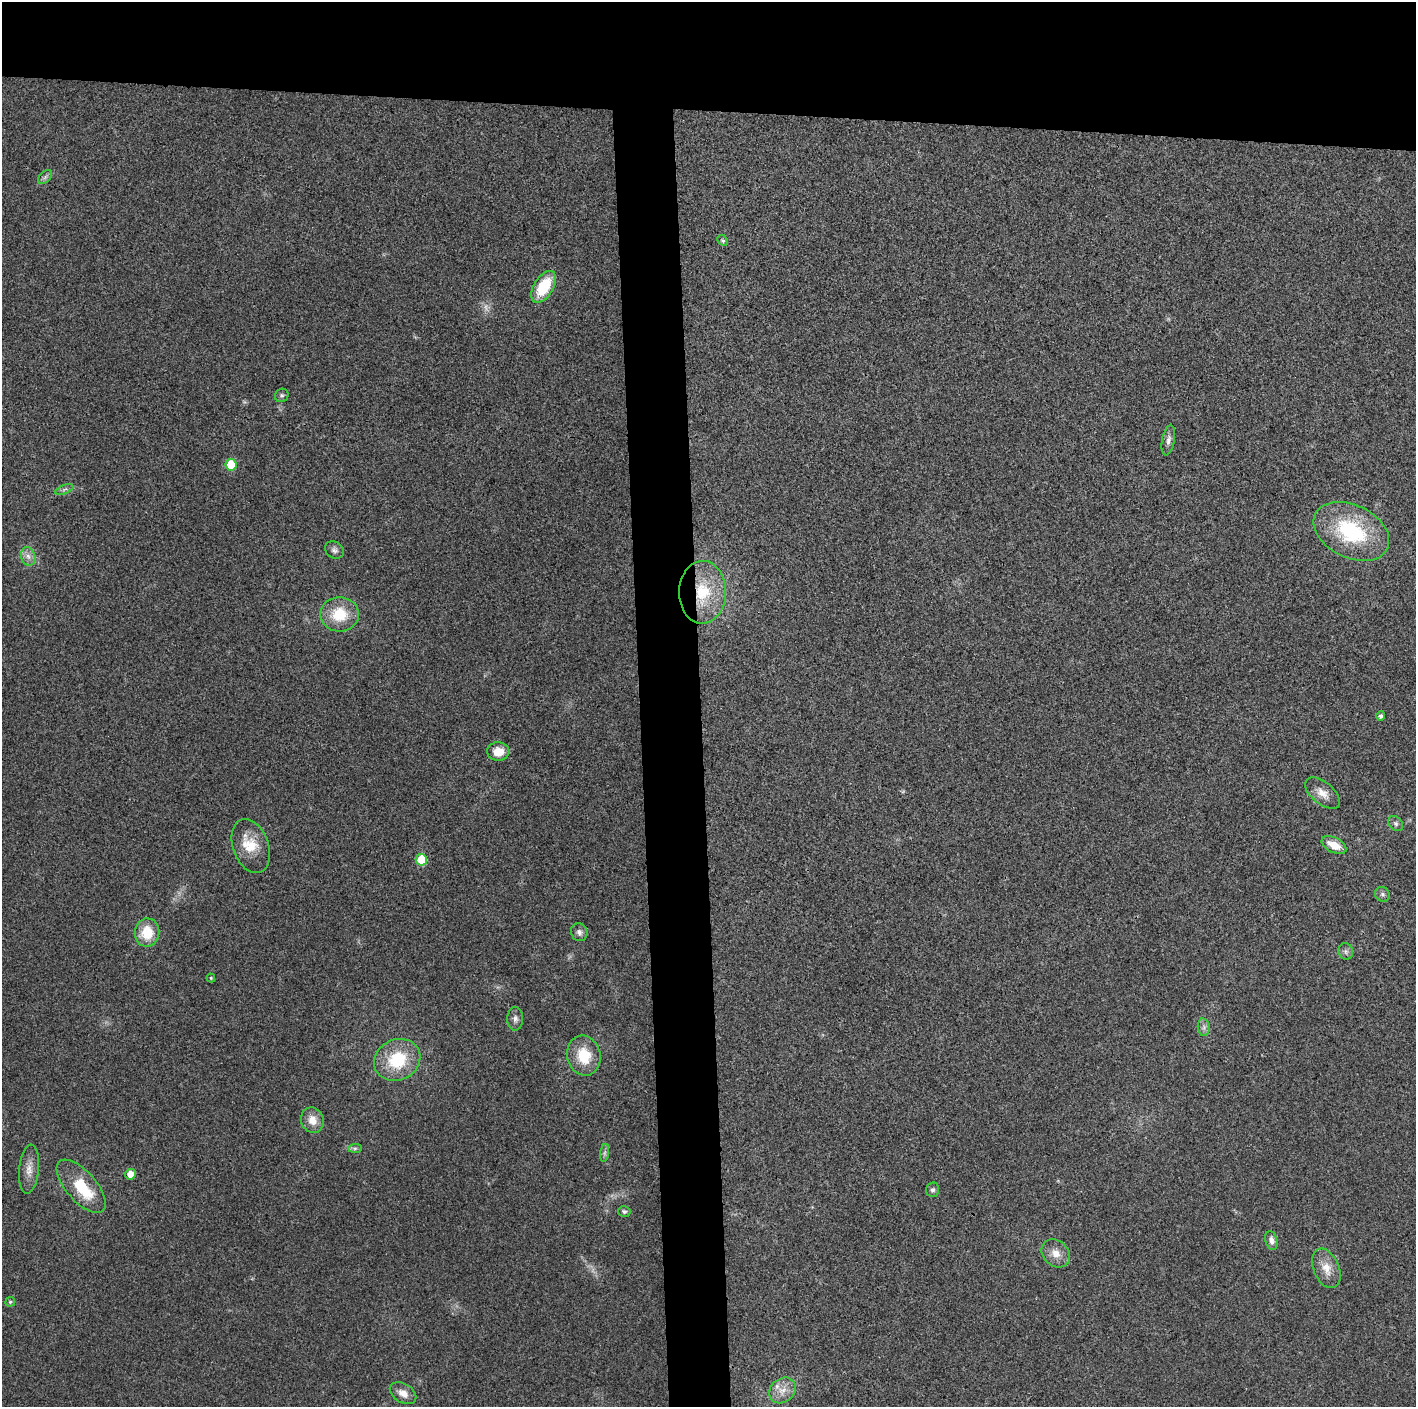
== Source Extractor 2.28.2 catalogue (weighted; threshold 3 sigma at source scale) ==
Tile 2 of 3 x 3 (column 2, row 1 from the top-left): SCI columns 1415-2828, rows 2817-4221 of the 4242 x 4224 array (HDU 1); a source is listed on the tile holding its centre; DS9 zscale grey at full resolution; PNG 1418 x 1409 px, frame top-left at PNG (2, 2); each listed source drawn as its Kron ellipse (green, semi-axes under 4 px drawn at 4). Shown black and unused: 12% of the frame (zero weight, under 3 of 4 exposures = <1% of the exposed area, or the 3 px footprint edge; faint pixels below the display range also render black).
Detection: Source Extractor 2.28.2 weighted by HDU 2 'WHT'; one run over the whole footprint, this tile lists its part. Background 0.0201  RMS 0.0055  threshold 0.0247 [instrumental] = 3 sigma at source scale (4.5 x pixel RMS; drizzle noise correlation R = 1.50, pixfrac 1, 0.05/0.05 arcsec/px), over >= 5 px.
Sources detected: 44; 1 too faint to see at this stretch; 1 inside a brighter object's white glare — neither listed nor drawn; the other 42 listed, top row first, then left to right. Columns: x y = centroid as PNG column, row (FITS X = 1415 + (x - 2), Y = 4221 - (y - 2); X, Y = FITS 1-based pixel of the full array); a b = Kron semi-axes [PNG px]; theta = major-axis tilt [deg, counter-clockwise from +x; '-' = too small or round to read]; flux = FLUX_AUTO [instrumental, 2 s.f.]
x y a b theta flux
45 177 8 5 45 1.5
723 240 6 5 - 0.85
544 287 18 9 58 21
282 395 7 6 - 1.2
1168 440 15 6 80 2.7
231 465 6 5 - 16
64 489 9 3 21 1.1
1351 531 40 26 -26 49
334 550 10 8 -32 2
28 556 9 7 -73 3
702 592 31 23 89 30
339 614 19 17 -2 18
1381 716 5 4 - 1.1
498 752 11 9 -2 8
1323 793 21 11 -40 6.2
1396 824 8 6 -46 1.4
1334 845 13 7 -27 8.4
251 846 28 17 -70 14
421 860 6 5 - 18
1382 894 8 7 - 1.6
579 932 9 8 - 2.2
147 933 14 12 83 14
1346 951 8 7 - 1.8
211 978 4 4 - 0.68
515 1019 11 8 90 2.6
1204 1027 9 6 -84 1.9
584 1056 20 16 -76 17
397 1060 24 20 26 27
312 1120 13 11 -71 6.5
355 1148 7 4 1 1.1
605 1153 9 4 81 1.4
29 1169 24 10 84 6
130 1174 5 5 - 5.9
81 1186 33 15 -49 23
933 1190 7 6 - 1.6
624 1211 6 5 - 0.99
1271 1240 10 6 -76 2.5
1056 1253 15 12 -43 6.3
1326 1268 21 13 -67 8
10 1302 5 4 - 0.84
782 1390 14 11 38 6.3
403 1393 14 9 -30 5.3
Overlapping masked pixels (flux is a lower limit): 1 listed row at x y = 702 592